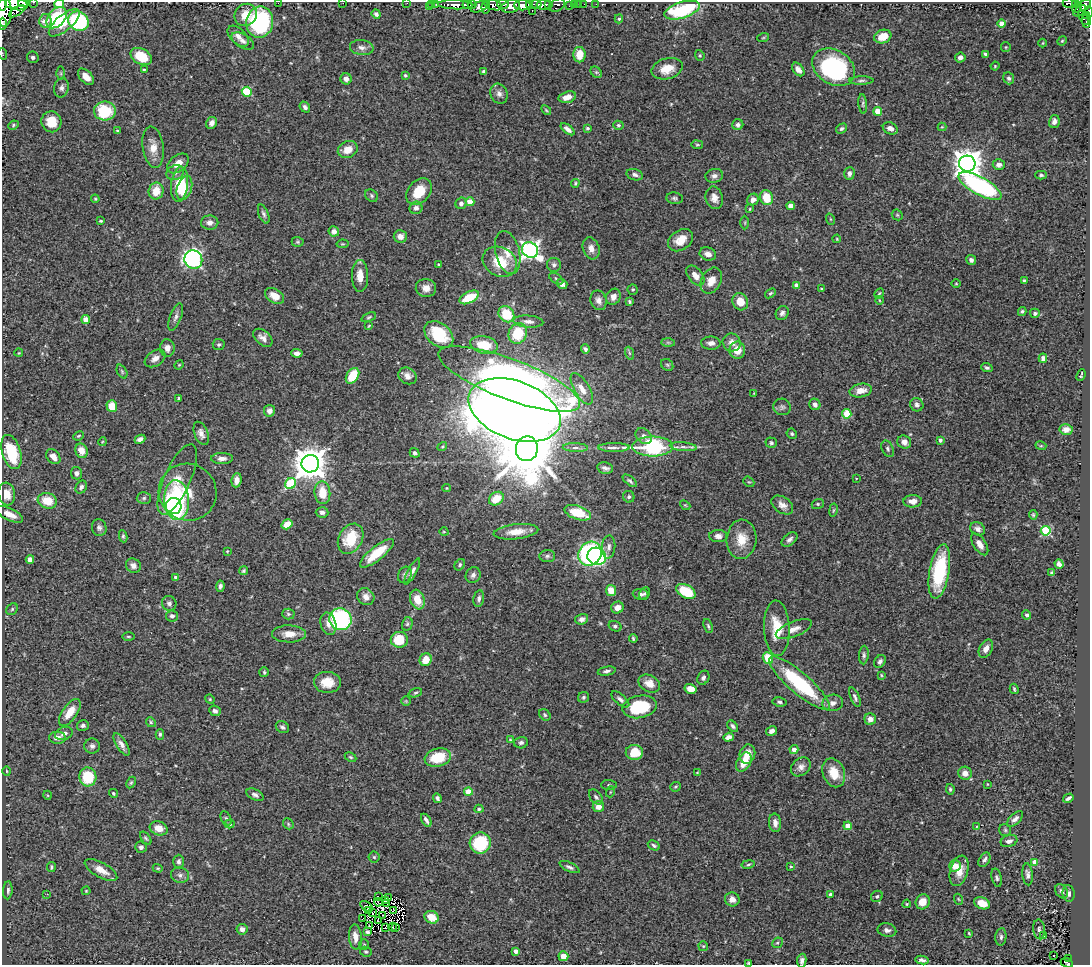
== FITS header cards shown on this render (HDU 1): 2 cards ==
NAXIS1  =                 1088
NAXIS2  =                  963

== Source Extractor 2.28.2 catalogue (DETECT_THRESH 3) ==
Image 1088 x 963 px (HDU 1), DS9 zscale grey, 1 PNG px = 1 image px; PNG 1092 x 967 px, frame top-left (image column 1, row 963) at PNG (2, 2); each listed source drawn as its Kron ellipse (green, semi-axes under 4 px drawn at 4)
Background 0.732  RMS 0.038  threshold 0.114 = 3 sigma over >= 5 px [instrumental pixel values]
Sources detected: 472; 4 with non-positive FLUX_AUTO (blend fragments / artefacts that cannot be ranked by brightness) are neither listed nor drawn; the other 468 listed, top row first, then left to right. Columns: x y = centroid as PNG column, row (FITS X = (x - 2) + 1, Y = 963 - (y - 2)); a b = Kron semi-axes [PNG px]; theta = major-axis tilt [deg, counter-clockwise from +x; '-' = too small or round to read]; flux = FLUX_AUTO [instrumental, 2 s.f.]
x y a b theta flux
34 2 3 2 - 40
24 3 5 3 - 660
278 3 2 2 - 6.4
343 3 2 2 - 5.2
407 3 2 2 - 11
1070 3 7 5 -9 85
1075 3 4 3 - 88
16 4 11 6 -8 1800
59 4 5 4 - 32
432 4 3 3 - 34
436 4 3 2 - 28
503 4 6 3 -9 370
536 4 5 3 - 350
548 4 4 3 - 410
575 4 3 3 - 52
579 4 2 2 - 9.8
584 4 2 2 - 12
596 4 2 2 - 3.6
2 5 6 2 82 920
455 5 17 4 -2 1300
467 5 5 3 - 770
472 5 4 3 - 470
493 5 9 5 -19 740
522 5 8 5 1 1800
529 5 4 3 - 270
544 5 7 5 -5 630
557 5 8 6 28 220
1085 5 6 4 52 350
511 6 9 6 16 1200
569 6 4 3 - 27
429 7 3 3 - 89
479 7 9 5 20 610
486 7 7 3 82 420
1077 7 6 4 63 38
682 10 18 8 17 200
17 11 9 4 33 100
532 11 2 2 - 78
1080 11 7 3 40 170
4 12 15 8 -87 2700
1088 12 5 3 - 170
376 14 5 3 - 6.6
246 15 12 10 39 40
1086 15 3 3 - 49
57 18 12 8 49 98
1084 18 7 3 -63 86
619 19 4 4 - 4.4
1086 20 8 4 -89 110
45 21 7 6 - 9.9
78 21 10 9 - 250
260 22 15 13 80 300
64 23 19 8 40 37
2 24 6 2 -89 180
1002 24 4 4 - 23
238 36 13 7 -45 18
883 37 9 6 18 43
763 38 6 3 19 3
243 41 12 7 -31 12
1062 41 5 4 - 3
1043 43 4 3 - 2
1006 47 5 4 - 3
362 48 12 7 -8 13
3 54 6 3 -71 2.9
986 54 4 3 - 4.8
579 55 8 6 -89 44
700 55 5 4 - 3.7
141 56 11 7 -28 66
33 57 6 5 - 12
960 57 5 5 - 10
995 66 4 4 - 2.6
834 67 23 17 -32 360
667 69 16 10 16 44
798 69 8 5 -51 13
144 70 3 2 - 3.1
484 72 4 3 - 4.7
596 72 6 5 - 4.2
61 73 7 4 -90 4.6
405 75 4 3 - 3.5
86 77 10 6 -46 22
1009 78 6 5 - 6.4
346 79 6 5 - 12
861 80 12 4 1 6
61 88 10 7 75 9.5
247 92 5 5 - 130
499 94 10 8 -63 13
567 97 9 5 15 24
863 104 10 4 -84 4.9
305 107 6 4 -50 7.5
546 110 6 3 -45 3
105 111 11 9 -2 110
878 111 4 4 - 44
51 122 10 10 - 43
1054 122 6 5 - 11
212 123 6 5 - 12
13 125 5 4 - 3.4
618 125 5 4 - 4
738 125 5 5 - 7
942 127 4 4 - 2.5
587 128 3 3 - 4
890 128 8 5 -25 13
568 129 8 4 -39 12
842 129 6 4 33 5.7
117 131 4 3 - 2.9
697 145 6 3 -8 2.6
153 147 21 10 -82 31
348 150 10 8 26 28
178 163 12 8 39 24
967 164 8 8 - 3400
999 165 6 5 - 12
175 173 9 7 25 11
849 174 6 5 - 8.1
635 175 8 5 -16 8.9
1041 175 5 3 - 4.3
714 176 9 7 12 9.8
575 183 4 3 - 2.9
180 184 18 8 84 79
980 186 24 9 -29 440
184 188 12 7 72 49
156 191 8 7 - 40
419 192 15 10 49 53
372 196 7 5 -47 5.3
675 198 8 6 -7 5.8
714 198 11 8 -76 17
766 198 8 6 -72 56
95 199 4 3 - 3.1
753 199 6 5 - 14
470 202 4 4 - 45
461 203 6 5 - 9.7
791 206 4 4 - 27
416 208 6 6 - 11
750 209 4 2 - 2
264 214 10 5 -68 7.2
897 215 6 5 - 3.4
830 219 6 3 -71 2.6
101 221 4 3 - 3
210 223 8 7 - 13
745 223 7 3 -90 3
334 231 5 5 - 16
400 237 6 6 - 16
837 239 4 3 - 2.1
681 240 14 9 35 34
298 242 6 5 - 3.8
342 244 6 4 10 2.9
591 248 11 8 -71 16
530 250 8 7 - 1000
508 253 22 12 -76 36
708 254 8 6 -20 16
193 259 9 8 - 590
971 260 5 5 - 6.8
500 262 18 14 -28 76
439 265 3 3 - 2.5
554 265 7 7 - 7.6
695 275 11 7 -50 19
360 276 16 8 -88 34
556 279 8 4 -34 4.6
1024 280 3 3 - 3.2
711 281 14 9 63 28
562 284 5 5 - 10
956 284 4 3 - 2.2
796 285 4 4 - 10
426 288 10 9 - 19
821 288 3 2 - 2.1
633 290 5 5 - 3.7
770 293 6 4 39 3.5
879 293 5 3 - 2.8
274 296 10 6 -32 26
469 297 10 5 26 69
613 297 8 7 - 17
599 300 10 8 -69 14
879 300 4 3 - 1.8
629 301 4 3 - 4.2
740 302 9 7 -65 36
1022 311 4 4 - 4.1
782 313 7 6 - 8
1035 313 5 4 - 5.7
506 314 9 7 -48 79
176 317 14 5 69 10
369 317 8 4 23 4
86 319 4 4 - 29
528 322 15 6 -5 13
369 326 4 3 - 2.2
518 333 10 9 - 88
439 334 16 11 -40 110
263 338 11 7 -40 15
668 342 7 4 -1 4.4
732 342 9 8 - 17
711 343 10 6 -1 11
219 345 6 5 - 4.8
484 345 14 8 -11 65
167 348 9 7 -86 16
585 349 5 3 - 7.8
737 350 8 8 - 30
19 353 4 2 - 1.9
297 353 5 4 - 9.2
629 353 7 4 -71 4.4
155 358 11 7 33 16
1043 358 4 4 - 7.7
179 365 5 4 - 2.6
667 365 6 5 - 4.3
987 368 6 4 -20 4.7
122 371 7 4 -64 4.3
1081 375 6 2 67 2.8
352 376 8 5 57 69
408 376 9 8 - 13
509 379 75 20 -21 1900
582 389 17 7 -59 27
861 391 11 6 11 26
754 393 2 2 - 1.7
179 398 3 3 - 3.5
815 404 6 5 - 11
917 405 7 6 - 8.5
112 406 5 5 - 52
782 407 9 8 - 7.9
514 410 48 29 -21 7400
269 411 6 5 - 15
847 414 5 4 - 59
1066 429 7 5 5 12
201 433 12 6 -68 14
792 434 5 4 - 4.7
78 436 5 3 - 2.9
644 436 9 7 -44 12
140 439 5 4 - 9.2
940 440 4 3 - 7
102 442 4 3 - 2.1
904 442 7 6 - 12
771 443 6 5 - 4.9
442 446 5 3 - 2.8
653 446 20 10 0 250
1041 446 5 3 - 2.5
614 447 16 4 0 11
683 447 13 4 -6 11
575 448 12 4 -2 9.1
527 449 12 11 - 19000
888 449 8 5 -63 6.2
81 451 7 6 - 27
11 452 18 9 -73 110
415 453 5 4 - 6
53 457 8 6 -48 18
222 458 11 5 0 12
310 464 9 8 - 4900
605 468 8 5 -12 9.6
76 473 6 5 - 11
856 478 3 2 - 1.5
177 479 38 13 66 58
237 480 7 5 82 14
630 481 8 4 -39 5.5
749 482 6 4 -39 3.2
290 484 6 5 - 150
81 487 7 5 59 8.1
447 488 4 4 - 2.6
188 492 29 28 - 78
322 493 11 8 -86 51
7 494 11 8 -82 28
629 497 6 5 - 5.3
144 498 7 6 - 6.1
496 499 8 6 36 49
177 500 20 12 -87 450
47 501 10 7 -16 51
913 501 9 6 3 19
818 504 6 5 - 3.5
685 505 6 4 -42 2.9
782 505 12 8 -34 16
174 506 8 7 - 180
833 510 7 3 81 2.9
322 512 6 5 - 7.7
578 513 14 7 -19 70
10 514 14 6 -26 26
1033 515 5 4 - 3.6
287 524 6 4 33 32
99 528 8 7 - 8.8
978 529 8 6 -34 11
1046 531 5 5 - 200
444 532 5 3 - 2.2
516 532 22 7 7 34
123 536 6 4 -81 4.1
718 536 9 6 -2 12
351 539 16 11 60 81
741 539 19 15 86 50
789 539 9 5 39 9.7
980 544 12 6 -57 18
609 547 11 6 86 11
227 551 4 3 - 2.1
377 553 21 7 39 70
590 554 12 11 - 650
547 556 8 6 4 6.3
597 556 9 8 - 260
30 559 4 4 - 20
1059 564 5 4 - 9.4
460 565 6 4 55 4.6
133 566 8 7 - 15
243 571 4 4 - 3.8
939 571 27 10 80 180
412 572 14 4 61 9.7
1052 573 4 3 - 5.1
405 575 8 6 62 8.6
473 575 8 7 - 8.8
176 578 4 4 - 12
220 586 5 4 - 7
611 590 5 5 - 38
686 591 10 6 -29 97
645 593 7 5 66 5.9
640 594 8 5 -4 9.7
366 597 9 8 - 17
479 599 8 5 79 7.3
417 600 10 7 -70 41
169 603 7 7 - 8.8
617 608 6 5 - 19
12 609 6 5 - 4.6
288 614 6 5 - 4.7
1027 615 4 4 - 5.1
172 616 6 5 - 7.6
340 619 11 11 - 310
582 619 6 5 - 11
328 624 11 7 -75 18
407 624 7 5 76 5
615 626 7 5 -18 5.9
708 626 7 4 -71 4.5
777 628 28 13 -88 68
794 629 19 7 22 22
289 634 17 8 -1 29
128 636 6 3 -1 2.8
633 638 4 3 - 3.5
399 640 8 8 - 67
986 649 10 6 62 17
864 655 9 4 85 6.5
768 658 6 5 - 62
426 660 6 6 - 35
880 661 7 5 57 6.4
607 671 9 4 11 7.5
264 672 5 4 - 3.8
881 675 4 3 - 2.6
703 678 7 5 61 7.8
327 682 13 10 -3 43
799 683 39 10 -41 230
649 684 11 8 -26 26
691 689 6 5 - 30
1014 689 5 3 - 3.4
415 693 7 4 18 4.2
584 697 6 5 - 4.5
855 697 10 4 -67 7.7
210 699 5 4 - 2.7
620 699 11 5 -41 9.1
406 701 5 5 - 2.9
780 702 7 4 -8 5.4
833 703 10 8 10 15
640 707 17 11 11 130
215 711 6 5 - 9.9
70 712 16 7 55 42
545 715 6 5 - 4.3
870 719 6 5 - 14
151 722 5 4 - 3.5
83 725 6 5 - 7.4
733 726 6 4 -50 5.7
282 727 7 5 -32 6.2
771 731 6 4 30 9.7
64 734 9 6 19 12
160 734 5 4 - 4.6
729 737 5 4 - 13
57 738 8 6 -1 16
510 740 4 4 - 2.9
521 743 7 5 14 6.7
122 744 13 5 -58 13
92 746 7 7 - 9.5
794 750 4 4 - 17
634 752 8 7 - 63
747 754 10 7 76 32
351 757 6 4 -27 3.9
438 757 13 9 15 78
744 762 10 6 60 40
801 767 11 8 39 14
7 771 4 3 - 2.1
697 773 4 4 - 2.3
834 773 15 11 -68 51
965 773 7 6 - 16
88 777 9 8 - 98
131 783 6 4 62 3.5
987 784 4 2 - 1.8
609 785 7 5 -2 4.8
676 787 5 5 - 3.5
950 789 5 4 - 4.7
468 792 4 4 - 46
610 792 5 3 - 2.5
113 793 4 4 - 3.3
47 795 4 3 - 2.1
255 795 9 5 -27 8.8
596 797 8 5 -50 7.2
437 798 5 4 - 7.5
1068 798 5 3 - 6.1
598 807 5 5 - 19
479 809 4 4 - 3.6
226 818 7 5 -62 4.8
1015 819 10 5 42 10
426 820 7 3 -57 8.6
775 823 9 6 -84 13
230 824 5 4 - 4.5
288 824 6 5 - 3.4
848 826 4 4 - 41
977 826 3 2 - 1.8
159 828 9 6 -21 34
1005 830 6 6 - 4.3
146 838 7 4 -52 4.6
1009 841 8 6 18 11
480 843 11 10 - 130
654 845 6 4 -27 5.1
141 847 5 5 - 8.4
374 857 5 5 - 3.7
984 860 8 5 58 7.8
178 862 7 5 87 7.3
1035 862 4 4 - 25
748 864 7 3 10 3.7
791 866 3 3 - 2.5
955 866 6 5 - 31
51 867 5 4 - 4.2
569 867 11 4 -25 7.6
158 868 5 4 - 3
101 870 18 7 -29 28
959 871 15 9 75 35
1028 874 11 5 -85 9.2
180 875 9 7 -15 9.8
997 878 9 5 -75 6.1
8 890 9 4 86 6.8
86 891 4 4 - 2.5
1062 891 8 5 -58 7.9
1069 893 8 6 -83 8.9
47 894 3 2 - 3
831 895 4 4 - 11
378 896 4 2 - 3.8
877 896 6 5 - 4.8
388 897 4 2 - 0.33
732 899 7 7 - 14
958 899 5 3 - 2.6
386 900 3 2 - 2.9
378 902 4 2 - 2
923 902 8 7 - 26
387 903 2 2 - 2.3
982 903 8 5 -22 39
907 904 4 3 - 2.8
366 906 7 3 -35 4.5
393 910 3 2 - 2.8
369 911 3 2 - 2.3
372 912 3 2 - 2.4
383 915 3 2 - 3.6
432 917 7 6 - 40
362 919 2 2 - 5.9
378 921 2 2 - 1.9
370 926 3 2 - 2.5
392 927 4 2 - 2.4
395 927 3 2 - 2.4
386 928 3 2 - 5.7
242 929 5 5 - 11
1039 929 10 6 -84 7
887 930 9 6 -13 11
368 932 4 3 - 6.2
969 933 3 2 - 2.3
1044 936 4 3 - 21
355 937 12 6 -84 23
1001 937 9 5 84 6.8
777 943 5 5 - 4.1
364 945 5 4 - 3.1
703 946 5 5 - 3.3
516 951 3 3 - 12
366 952 6 5 - 3.9
563 956 5 5 - 27
1054 956 3 2 - 6
1069 959 3 2 - 3.5
922 960 6 4 -11 6.2
802 961 7 4 81 7.8
749 963 3 3 - 3.3
1067 963 6 3 -25 22
At the frame edge (FLAGS 8, measured only in part): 18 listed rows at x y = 34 2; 24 3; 278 3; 343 3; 407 3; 1070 3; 1075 3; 16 4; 59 4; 2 5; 4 12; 1088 12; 64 23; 2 24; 3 54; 802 961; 749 963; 1067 963
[4 non-positive-flux detections neither listed nor drawn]